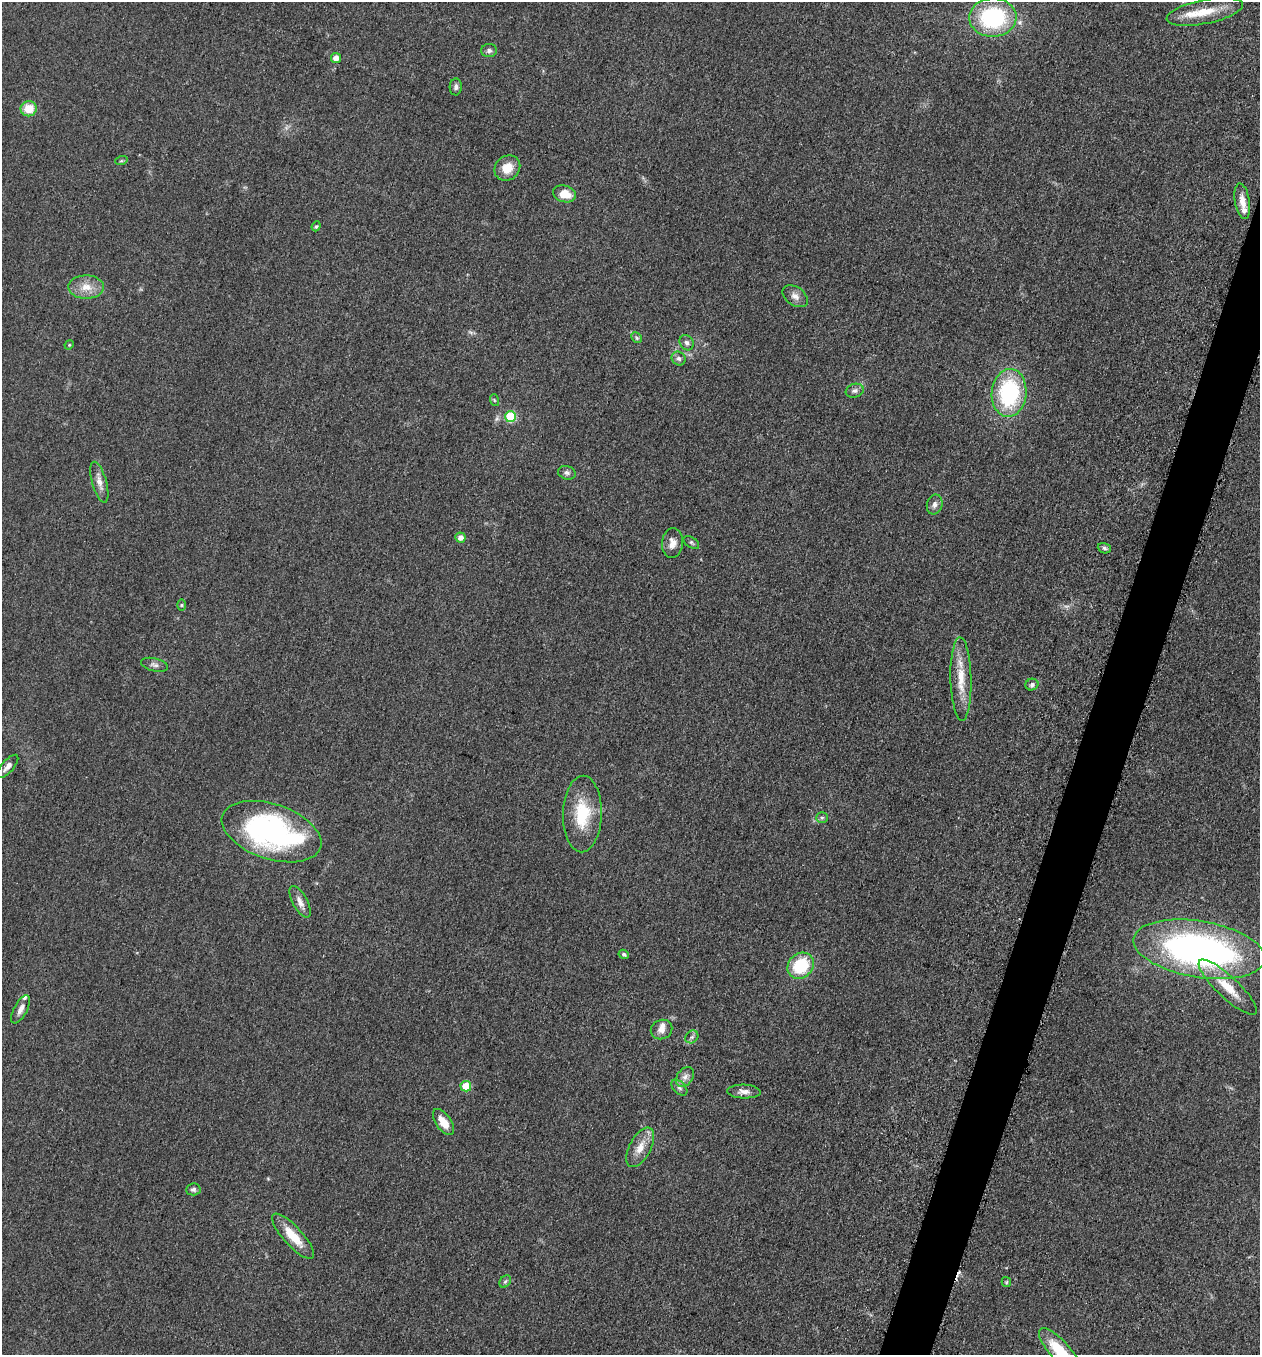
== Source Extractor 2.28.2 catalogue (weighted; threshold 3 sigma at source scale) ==
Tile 10 of 4 x 4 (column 2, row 3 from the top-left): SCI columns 1455-2712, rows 1370-2722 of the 5507 x 5462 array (HDU 1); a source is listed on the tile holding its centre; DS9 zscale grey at full resolution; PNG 1262 x 1357 px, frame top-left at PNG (2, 2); each listed source drawn as its Kron ellipse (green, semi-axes under 4 px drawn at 4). Shown black and unused: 3% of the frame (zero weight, under 3 of 5 exposures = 3% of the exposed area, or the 3 px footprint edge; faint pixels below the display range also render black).
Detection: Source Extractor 2.28.2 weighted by HDU 2 'WHT'; one run over the whole footprint, this tile lists its part. Background 0.0608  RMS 0.0062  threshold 0.0278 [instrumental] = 3 sigma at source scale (4.5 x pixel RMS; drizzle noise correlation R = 1.50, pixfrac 1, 0.05/0.05 arcsec/px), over >= 5 px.
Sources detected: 61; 1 inside a brighter object's white glare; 1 cosmic-ray / hot-pixel residue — neither listed nor drawn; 4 inside a brighter listed object's ellipse — not listed separately; the other 55 listed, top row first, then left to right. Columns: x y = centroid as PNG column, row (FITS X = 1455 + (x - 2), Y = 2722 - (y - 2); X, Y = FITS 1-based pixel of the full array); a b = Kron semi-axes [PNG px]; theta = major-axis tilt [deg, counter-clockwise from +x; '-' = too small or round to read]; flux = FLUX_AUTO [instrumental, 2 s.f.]
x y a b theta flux
1205 12 39 12 12 16
993 17 23 19 2 62
489 50 8 6 2 1.9
336 58 5 5 - 4.8
456 87 8 6 87 1.9
29 109 8 7 - 10
121 161 6 4 18 0.82
507 168 14 12 41 9.2
564 194 12 8 -14 9.5
1242 201 18 7 -80 5.9
316 226 5 4 - 0.83
86 287 18 11 -1 8.7
795 296 14 9 -35 3.8
637 338 6 4 -45 1.1
687 343 8 6 -60 2
69 345 5 3 - 0.6
679 359 7 6 - 1.9
855 391 9 6 17 2.1
1009 393 24 17 84 62
494 400 6 3 -71 0.73
510 417 5 5 - 32
567 473 9 6 -17 2.1
99 482 21 7 -75 5
935 505 10 7 76 2.8
460 537 5 5 - 3.2
691 542 8 5 -32 1.4
672 543 15 10 84 5
1104 548 7 5 -19 1.4
182 605 6 4 -90 0.84
154 665 14 6 -13 2.5
961 679 42 10 -89 16
1032 685 6 5 - 1.8
8 766 14 6 49 3.6
582 814 38 19 88 27
822 818 6 5 - 1.1
271 832 52 27 -18 140
300 902 17 7 -62 4.4
1199 949 66 28 -9 250
624 954 5 4 - 1.5
801 966 14 12 44 28
1228 987 39 10 -43 16
21 1009 15 6 62 3.8
661 1030 11 9 24 4.1
692 1037 7 5 45 1.5
685 1077 11 7 53 3.5
466 1086 5 5 - 17
679 1088 10 6 -45 1.9
744 1092 17 7 -2 3.9
443 1122 15 7 -55 8.2
640 1147 21 10 62 8.5
193 1189 7 6 - 1.6
293 1236 29 9 -48 14
505 1282 7 5 53 1.3
1006 1282 5 4 - 0.76
1061 1352 30 10 -48 27
Isophote crosses this tile's border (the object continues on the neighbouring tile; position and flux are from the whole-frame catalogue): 1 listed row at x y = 1061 1352